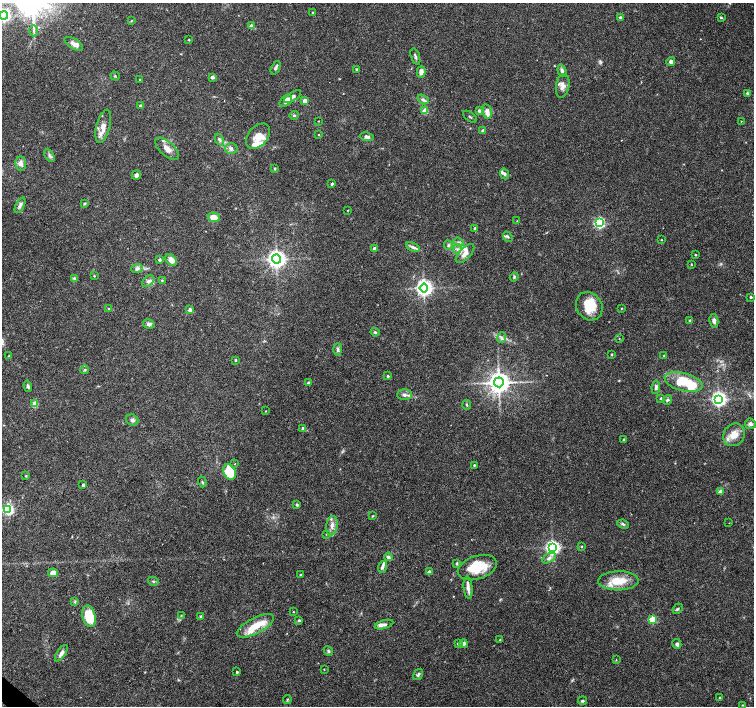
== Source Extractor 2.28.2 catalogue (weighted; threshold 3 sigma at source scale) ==
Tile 7 of 4 x 4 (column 3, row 2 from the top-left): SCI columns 3005-4507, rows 2984-4390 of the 6018 x 6031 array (HDU 1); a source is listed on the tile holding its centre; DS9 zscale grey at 2 x 2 block average (1 PNG px = mean of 2 x 2 image px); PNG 756 x 708 px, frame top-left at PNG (2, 3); each listed source drawn as its Kron ellipse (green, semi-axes under 4 px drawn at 4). Shown black and unused: <1% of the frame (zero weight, under 3 of 6 exposures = <1% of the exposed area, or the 3 px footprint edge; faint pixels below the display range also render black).
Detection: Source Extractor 2.28.2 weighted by HDU 2 'WHT'; one run over the whole footprint, this tile lists its part. Background 0.0352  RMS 0.0021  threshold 0.00877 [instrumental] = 3 sigma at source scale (4.09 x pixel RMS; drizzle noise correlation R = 1.36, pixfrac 0.8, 0.0396/0.0396 arcsec/px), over >= 5 px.
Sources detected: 176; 1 too faint to see at this stretch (2 x 2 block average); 1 inside a brighter object's white glare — neither listed nor drawn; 15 inside a brighter listed object's ellipse — not listed separately; the other 159 listed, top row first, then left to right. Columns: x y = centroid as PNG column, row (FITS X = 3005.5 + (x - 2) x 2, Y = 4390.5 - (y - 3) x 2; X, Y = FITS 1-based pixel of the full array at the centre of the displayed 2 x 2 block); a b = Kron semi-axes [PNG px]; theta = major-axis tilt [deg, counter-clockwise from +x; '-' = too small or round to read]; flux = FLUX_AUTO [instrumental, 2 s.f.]
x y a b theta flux
313 12 2 2 - 0.32
4 15 4 4 - 94
620 17 4 3 - 0.56
721 17 4 3 - 0.5
131 21 4 2 - 0.34
251 26 2 2 - 3.6
34 31 6 2 90 0.86
189 40 2 2 - 0.34
74 44 10 5 -31 2.5
415 57 9 3 -72 0.99
671 61 4 4 - 1.5
276 68 7 3 65 1.1
356 69 2 2 - 0.6
562 71 6 3 -71 1.3
421 72 6 4 88 2.6
115 76 5 3 - 0.44
212 77 2 2 - 2.7
140 80 3 2 - 0.34
563 86 12 6 79 2.6
747 93 4 4 - 0.68
293 97 10 4 33 2
423 99 6 4 -32 1.1
286 101 7 4 45 3.9
304 101 3 2 - 4.6
141 106 2 2 - 1.7
425 111 3 3 - 10
479 111 3 3 - 1.4
487 111 7 4 -76 2.7
294 115 5 3 - 0.66
470 117 8 2 -38 0.52
318 121 2 2 - 0.22
741 121 2 2 - 0.16
103 126 17 6 75 4.8
483 131 2 2 - 2.8
318 135 2 2 - 0.24
258 136 14 9 49 5.8
367 137 7 4 -11 1.7
219 139 6 4 -63 1.1
231 148 6 5 - 1.5
167 149 15 7 -41 3.7
49 155 7 3 -60 1
21 164 7 5 -84 2.1
275 168 3 2 - 0.59
505 174 6 4 -64 0.98
136 175 5 4 - 1.5
332 184 2 2 - 0.95
84 203 3 3 - 0.76
20 205 8 4 66 1.5
348 210 2 2 - 0.28
214 217 6 4 -16 4.6
517 221 3 2 - 0.23
599 223 4 3 - 65
475 229 2 2 - 1.6
508 237 5 3 - 0.66
661 240 2 2 - 0.25
458 242 5 2 - 0.67
448 245 4 3 - 0.74
413 247 7 4 -26 1.6
374 248 2 2 - 1.8
457 249 5 3 - 0.81
465 253 12 5 46 3
696 255 2 2 - 0.6
276 259 4 4 - 260
159 260 2 2 - 1.2
171 260 7 4 -42 3.9
691 264 3 2 - 0.26
137 269 6 4 21 1.4
94 276 3 3 - 0.37
514 277 5 3 - 0.55
74 278 3 3 - 0.65
148 281 7 4 42 1.5
162 281 4 3 - 0.43
424 288 4 4 - 210
751 297 2 2 - 0.92
589 306 15 12 -56 12
622 308 3 2 - 0.31
109 309 4 2 - 0.39
190 310 2 2 - 3.3
689 320 3 3 - 0.37
714 321 7 4 -77 1.9
149 324 6 5 - 1.6
375 332 4 4 - 0.72
502 338 5 3 - 0.87
619 339 2 2 - 0.32
338 349 6 4 -90 1.1
611 354 3 3 - 0.39
664 355 3 2 - 0.37
9 356 4 3 - 0.39
236 360 2 2 - 0.66
85 370 4 3 - 0.66
388 376 2 2 - 0.81
499 382 5 5 - 460
683 382 19 8 -14 15
308 383 2 2 - 1.3
28 386 5 3 - 0.99
656 387 7 4 84 1.2
404 395 7 5 1 1.7
661 398 3 3 - 0.65
719 399 4 4 - 160
667 400 5 4 - 0.81
35 404 3 3 - 11
467 405 5 3 - 0.51
266 411 2 2 - 0.25
132 420 6 5 - 1.4
750 424 5 5 - 1.3
303 429 2 2 - 2.5
734 435 12 10 55 6
623 439 2 2 - 0.67
235 464 2 2 - 0.34
474 465 2 2 - 0.44
230 472 8 6 -63 17
26 476 3 3 - 0.41
202 482 5 3 - 0.72
83 485 2 2 - 1.3
721 492 3 2 - 5.3
297 505 4 3 - 0.71
8 509 4 3 - 64
373 516 3 2 - 0.37
729 523 2 2 - 0.18
623 524 6 3 -25 0.81
332 526 10 5 80 2.7
326 534 2 2 - 0.24
582 546 3 3 - 0.4
552 547 4 4 - 140
388 557 4 4 - 1.2
549 558 7 4 30 1.7
457 563 4 3 - 0.67
382 567 6 3 72 1.2
477 568 20 11 18 15
429 572 2 2 - 2.4
53 573 5 4 - 4.7
300 575 3 2 - 0.31
153 581 5 3 - 0.64
618 581 20 9 1 10
468 587 11 4 -85 2.3
75 602 4 2 - 0.47
678 609 5 3 - 0.63
293 612 2 2 - 0.23
181 615 3 2 - 0.29
89 616 11 6 -75 14
201 616 4 3 - 0.62
299 620 3 3 - 0.56
652 620 3 3 - 23
384 625 9 4 15 1.6
255 626 20 8 27 9.6
500 640 2 2 - 0.36
458 643 3 3 - 0.66
464 644 4 3 - 1.3
677 644 5 4 - 1.3
328 651 5 3 - 0.62
61 653 9 4 56 2.2
616 660 3 2 - 0.3
324 669 3 2 - 0.21
237 672 2 2 - 0.6
418 674 6 4 58 0.97
720 698 3 3 - 0.48
287 700 4 3 - 0.42
582 701 4 3 - 0.75
742 705 4 2 - 0.3
Isophote crosses this tile's border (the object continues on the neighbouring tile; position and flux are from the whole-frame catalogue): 1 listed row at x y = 4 15
Diffuse or blended objects may show on this block-average render without a row.